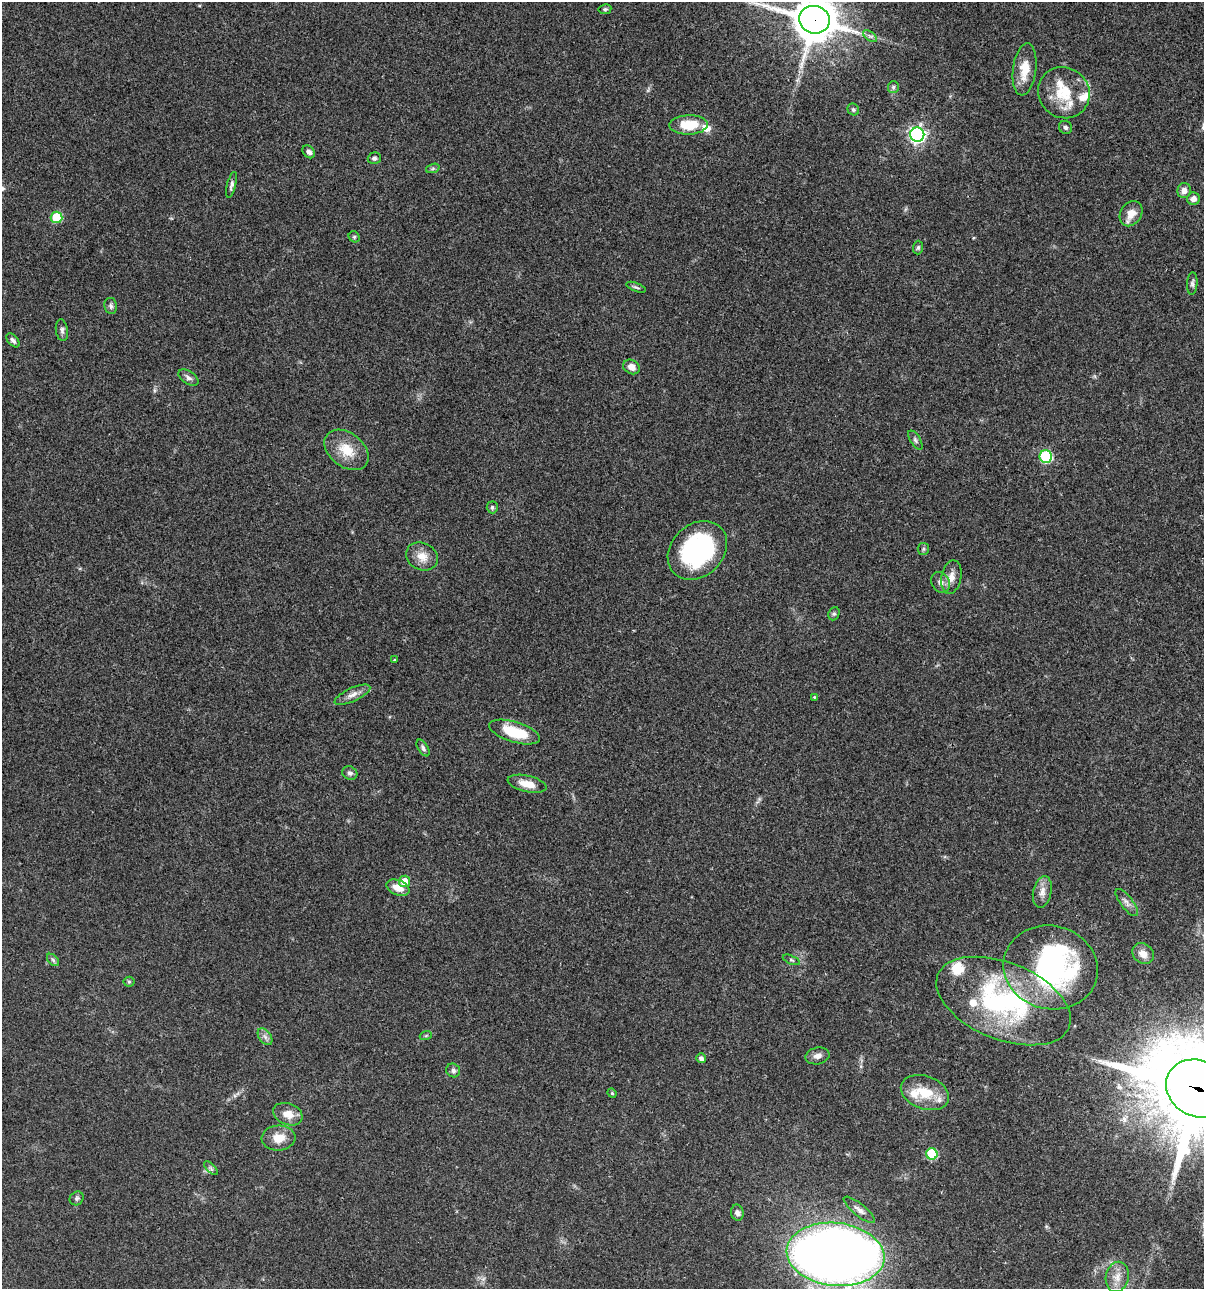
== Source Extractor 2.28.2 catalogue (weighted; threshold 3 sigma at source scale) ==
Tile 6 of 4 x 4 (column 2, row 2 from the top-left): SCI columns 1438-2639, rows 2695-3981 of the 5404 x 5387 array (HDU 1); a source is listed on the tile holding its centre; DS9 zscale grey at full resolution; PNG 1206 x 1291 px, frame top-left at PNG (2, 2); each listed source drawn as its Kron ellipse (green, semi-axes under 4 px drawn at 4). Shown black and unused: <1% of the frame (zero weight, under 3 of 4 exposures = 9% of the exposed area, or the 3 px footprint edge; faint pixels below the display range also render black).
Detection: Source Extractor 2.28.2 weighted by HDU 2 'WHT'; one run over the whole footprint, this tile lists its part. Background 0.0476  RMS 0.0054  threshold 0.0241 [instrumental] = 3 sigma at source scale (4.5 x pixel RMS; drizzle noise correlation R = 1.50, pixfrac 1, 0.05/0.05 arcsec/px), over >= 5 px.
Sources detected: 80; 1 inside a brighter object's white glare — neither listed nor drawn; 8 inside a brighter listed object's ellipse — not listed separately; the other 71 listed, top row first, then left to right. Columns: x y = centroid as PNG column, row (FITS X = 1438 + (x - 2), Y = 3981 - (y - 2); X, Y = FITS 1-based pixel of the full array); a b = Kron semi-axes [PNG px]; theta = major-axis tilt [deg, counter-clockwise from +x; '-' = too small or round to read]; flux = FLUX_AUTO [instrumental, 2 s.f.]
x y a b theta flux
605 9 6 5 - 0.95
814 20 15 13 -17 1800
870 36 8 4 -36 1.2
1025 69 26 11 83 9.7
893 87 6 5 - 0.94
1064 93 26 25 - 17
853 109 6 5 - 0.93
689 125 19 9 1 14
1066 127 7 6 - 1.3
917 135 7 7 - 160
309 152 7 5 -47 1.9
374 158 6 5 - 1.1
433 168 7 4 19 0.91
231 185 13 4 76 1.7
1184 190 7 6 - 2.6
1193 199 6 6 - 2.7
1131 214 13 10 56 5.7
57 217 6 5 - 23
354 237 6 5 - 0.83
918 247 7 5 88 0.98
1192 283 11 5 86 1.4
636 287 10 3 -20 0.95
111 306 8 6 -80 1.4
62 330 11 6 -82 1.6
13 340 8 5 -50 1.4
631 367 8 7 - 3.5
188 378 11 6 -33 2
915 440 11 5 -56 1.3
347 450 25 17 -38 12
1046 457 6 6 - 47
492 507 6 5 - 1
923 549 6 5 - 0.89
697 550 33 26 44 69
422 556 16 13 -27 6.5
951 577 17 10 80 4.5
940 582 11 8 -57 2.8
834 614 7 5 67 0.96
394 660 4 3 - 0.45
352 695 19 7 24 3.4
814 697 4 4 - 0.47
515 732 26 10 -17 20
423 748 9 5 -58 1.3
350 773 8 6 -30 1.7
527 784 20 8 -12 6.6
404 881 5 5 - 7.3
398 888 12 7 -22 5.4
1042 892 16 9 78 4.2
1127 902 16 6 -52 2.7
1143 954 12 9 -39 4.9
53 960 7 4 -45 1
791 960 9 3 -23 0.82
1051 967 47 41 -14 110
129 982 5 5 - 0.73
1003 1001 71 38 -22 97
426 1035 6 4 20 0.62
265 1037 9 6 -54 1.9
818 1056 12 8 11 3
701 1058 5 5 - 1.9
453 1070 7 6 - 1.7
1198 1089 33 28 -27 9000
612 1093 5 4 - 0.57
925 1093 25 16 -20 14
288 1114 15 10 -21 6.1
278 1138 17 12 4 7.5
932 1154 6 5 - 31
211 1168 9 3 -45 0.91
77 1198 7 6 - 1.2
859 1210 19 6 -39 3.4
737 1213 8 6 -78 1.8
835 1254 49 31 -6 680
1117 1277 15 11 79 5.6
Overlapping masked pixels (flux is a lower limit): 2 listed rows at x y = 814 20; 1198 1089
Isophote crosses this tile's border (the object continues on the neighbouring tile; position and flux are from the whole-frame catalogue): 3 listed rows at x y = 814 20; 1198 1089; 835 1254